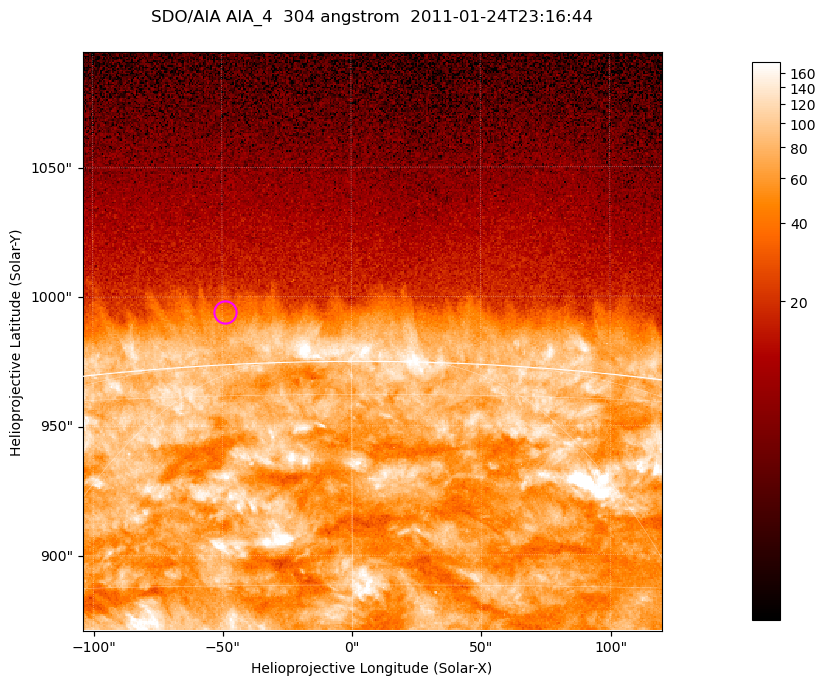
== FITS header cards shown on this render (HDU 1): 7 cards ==
TELESCOP= 'SDO/AIA '           / For AIA: SDO/AIA
INSTRUME= 'AIA_4   '           / For AIA: AIA_ATA1, AIA_ATA2, AIA_ATA3 or AIA_AT
WAVELNTH=                  304 / [angstrom] Wavelength
WAVEUNIT= 'angstrom'           / Wavelength unit: angstrom
DATE-OBS= '2011-01-24T23:16:44.124' / [ISO] Date when observation started; ISO 8
CTYPE1  = 'HPLN-TAN'           / CTYPE1; Typically HPLN
CTYPE2  = 'HPLT-TAN'           / CTYPE2; Typically HPLT

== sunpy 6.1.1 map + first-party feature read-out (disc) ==
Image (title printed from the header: SDO/AIA AIA_4  304 angstrom  2011-01-24T23:16:44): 373 x 373 px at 0.6 arcsec/px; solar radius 975 arcsec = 1624 px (partial field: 0.8% of the solar disc is inside the frame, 46% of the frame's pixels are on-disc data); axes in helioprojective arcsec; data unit not stated in the header (colour bar unlabelled)
Orientation: roll -0.132 deg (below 1 deg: not rotated)
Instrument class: DISC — disc imager (sunpy class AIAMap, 304 A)
Bright regions (active regions / flare kernels): reference = the on-disc median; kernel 3 px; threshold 5 sigma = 131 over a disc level ~70.3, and >= 1.15x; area >= 139 px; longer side >= 4 px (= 2.4 arcsec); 0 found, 0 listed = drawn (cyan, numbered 1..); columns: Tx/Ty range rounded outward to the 2 arcsec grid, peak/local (2 s.f.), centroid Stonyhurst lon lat
Off-limb structures (1.02-1.3 R_sun): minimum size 69 px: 4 found; the strongest spans PA ~0..5 deg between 1.02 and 1.02 R_sun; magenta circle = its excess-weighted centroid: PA ~5 deg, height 1.02 R_sun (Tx ~-50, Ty ~994 arcsec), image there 1.6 x the reference